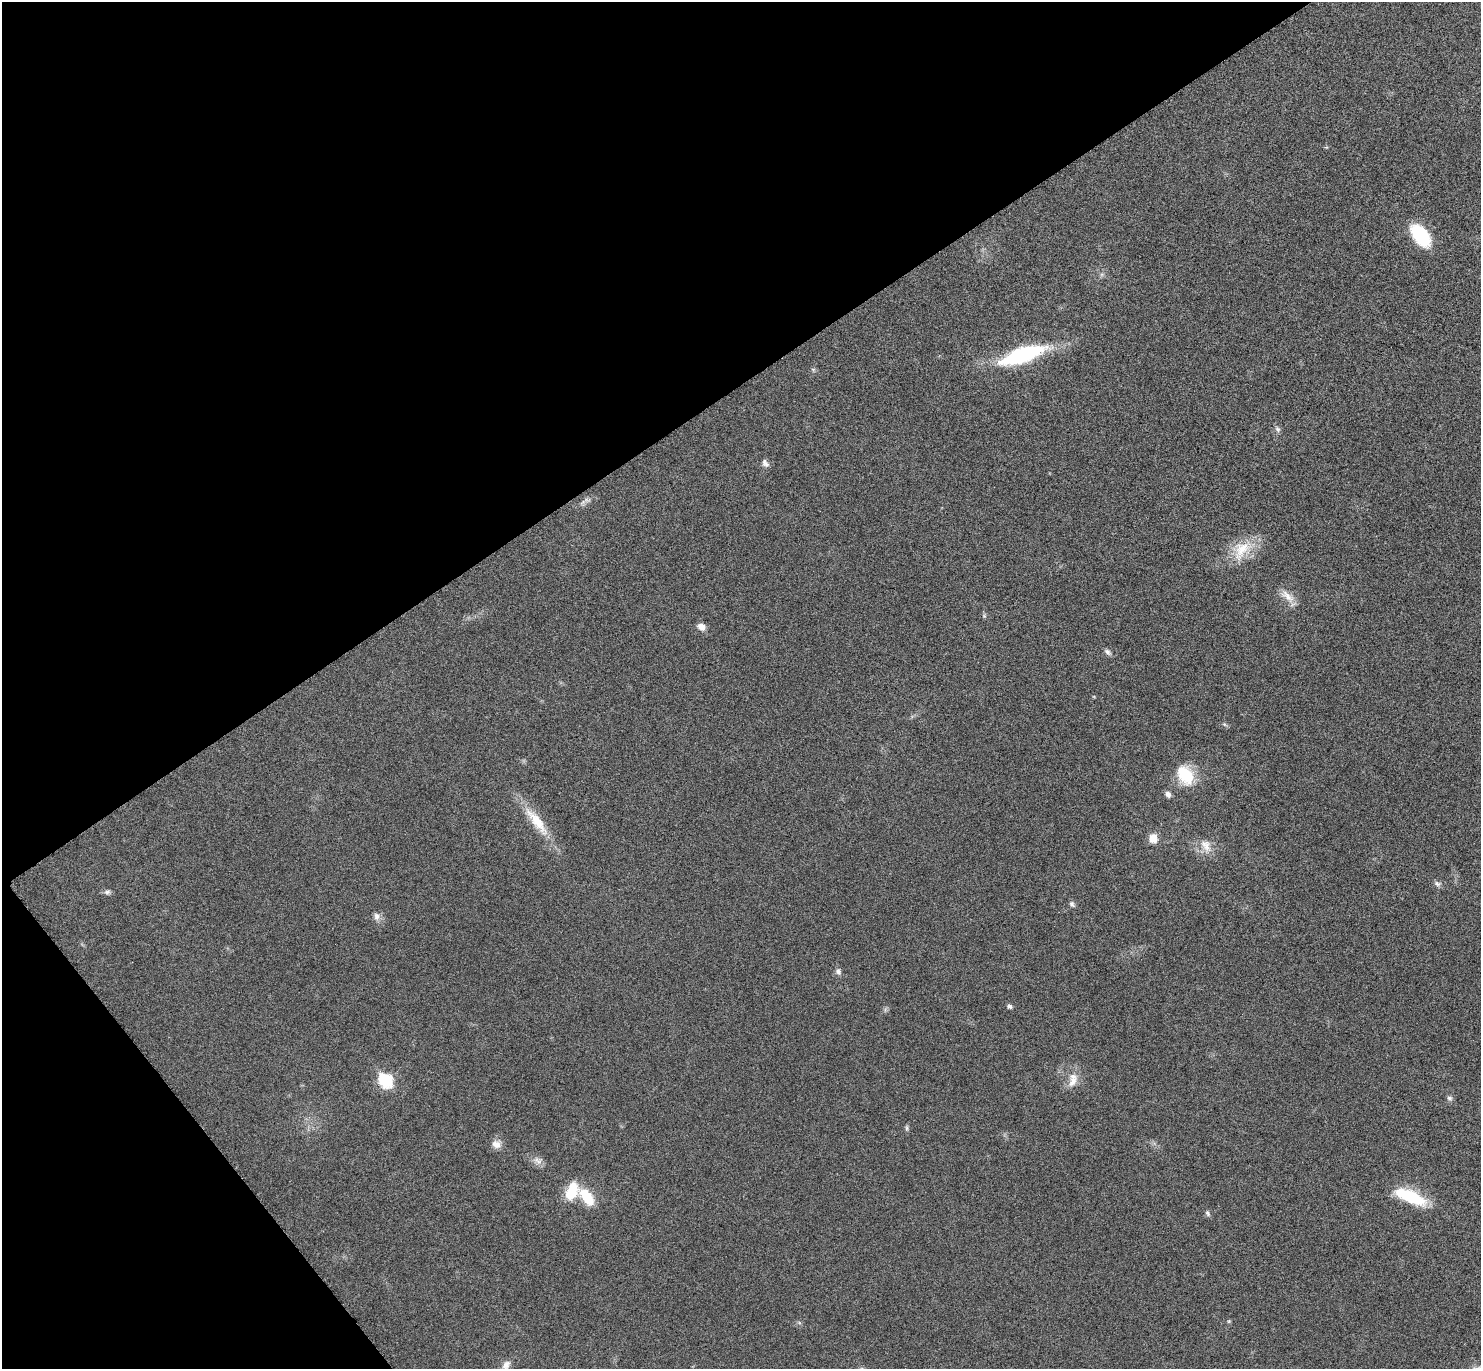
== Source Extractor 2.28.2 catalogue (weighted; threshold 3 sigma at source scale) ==
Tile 5 of 4 x 4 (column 1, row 2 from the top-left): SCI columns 8-1486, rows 2895-4261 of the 5934 x 5929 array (HDU 1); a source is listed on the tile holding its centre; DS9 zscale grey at full resolution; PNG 1483 x 1371 px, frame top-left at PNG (2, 2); no overlay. Shown black and unused: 33% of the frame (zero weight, under 4 of 8 exposures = <1% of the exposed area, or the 3 px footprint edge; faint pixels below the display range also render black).
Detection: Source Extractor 2.28.2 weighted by HDU 2 'WHT'; one run over the whole footprint, this tile lists its part. Background 0.0235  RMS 0.0036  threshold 0.0148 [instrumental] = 3 sigma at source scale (4.09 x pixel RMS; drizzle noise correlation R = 1.36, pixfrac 0.8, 0.05/0.05 arcsec/px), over >= 5 px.
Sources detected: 34; all 34 listed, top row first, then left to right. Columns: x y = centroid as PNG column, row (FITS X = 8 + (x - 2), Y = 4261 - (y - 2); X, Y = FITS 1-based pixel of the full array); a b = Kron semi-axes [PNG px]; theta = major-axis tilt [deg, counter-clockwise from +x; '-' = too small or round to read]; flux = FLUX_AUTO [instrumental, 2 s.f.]
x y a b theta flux
1421 235 27 15 -52 17
1023 354 55 17 19 33
813 369 7 4 -19 0.51
1278 429 9 6 -41 0.88
765 463 11 7 -54 1.3
587 500 10 6 -8 1.1
1241 550 35 21 49 11
1287 596 23 10 -40 3.8
984 616 5 5 - 0.46
701 627 9 7 -25 2.3
1107 652 10 6 -40 1.1
1185 775 24 18 -61 12
1168 794 8 7 - 1.2
537 821 49 13 -52 11
1153 838 9 9 - 4
1206 846 21 13 -68 4.3
1437 884 10 6 -20 1.1
107 892 8 7 - 0.94
1072 904 9 6 -50 0.84
376 916 11 8 -83 1.6
838 971 9 7 -66 1.2
1009 1006 6 5 - 0.89
1073 1080 22 12 77 4.4
386 1081 9 7 -51 27
1449 1098 8 7 - 0.92
907 1128 9 4 -86 0.64
496 1144 12 10 -12 2.4
538 1161 15 8 -36 2
572 1191 19 12 70 10
587 1197 23 12 -53 9.3
1410 1197 35 12 -23 18
1208 1213 9 6 -67 0.84
1229 1321 6 4 45 0.38
506 1365 13 9 53 2.1